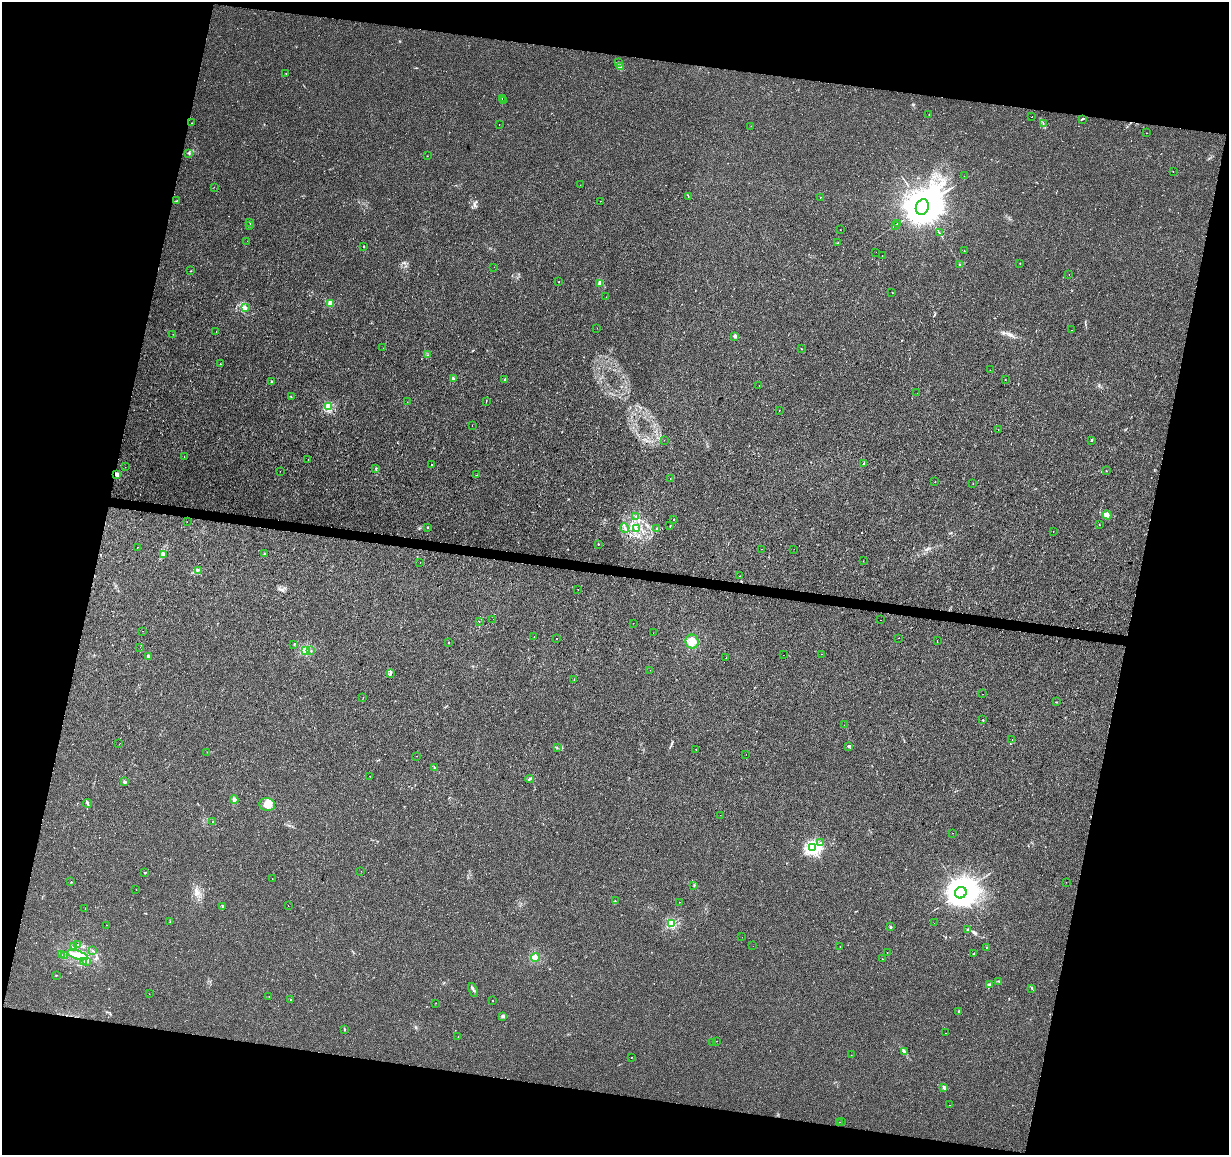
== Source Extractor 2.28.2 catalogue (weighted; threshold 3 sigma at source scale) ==
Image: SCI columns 1-4905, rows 225-4833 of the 4913 x 5118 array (HDU 1 of 3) = the unmasked area's bounding box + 8 px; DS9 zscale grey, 4 x 4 block average (1 PNG px = mean of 4 x 4 image px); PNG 1231 x 1157 px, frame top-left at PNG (2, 2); each listed source drawn as its Kron ellipse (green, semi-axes under 4 px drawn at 4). Shown black and unused: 26% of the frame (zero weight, under 2 of 3 exposures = <1% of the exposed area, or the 3 px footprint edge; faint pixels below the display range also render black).
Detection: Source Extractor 2.28.2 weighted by HDU 2 'WHT'. Background 0.00516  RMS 0.0036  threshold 0.016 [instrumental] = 3 sigma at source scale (4.5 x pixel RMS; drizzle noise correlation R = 1.50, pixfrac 1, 0.0396/0.0396 arcsec/px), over >= 5 px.
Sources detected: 228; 9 cosmic-ray / hot-pixel residue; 1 long thin detection or spike segment (spike, bleed or trail) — neither listed nor drawn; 2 coinciding with a brighter row at this scale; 2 inside a brighter listed object's ellipse — not listed separately; the other 214 listed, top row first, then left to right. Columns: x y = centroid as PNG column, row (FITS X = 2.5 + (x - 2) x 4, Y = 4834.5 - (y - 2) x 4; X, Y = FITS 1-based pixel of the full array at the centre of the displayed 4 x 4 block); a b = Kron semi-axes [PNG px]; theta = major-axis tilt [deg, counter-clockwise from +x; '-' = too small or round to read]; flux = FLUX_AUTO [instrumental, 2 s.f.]
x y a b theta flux
619 62 2 2 - 1.6
621 66 3 2 - 1.7
286 73 2 2 - 0.4
502 98 2 2 - 1.5
504 100 2 2 - 0.44
929 114 2 2 - 0.79
1032 117 2 2 - 5.4
1082 119 2 2 - 0.71
192 123 2 2 - 1.2
1043 123 2 2 - 0.92
499 125 2 2 - 0.57
751 126 2 2 - 0.73
1146 133 2 2 - 0.42
189 153 3 3 - 2.4
427 156 2 2 - 0.53
1173 172 2 2 - 0.38
964 176 2 2 - 0.51
580 185 2 2 - 0.75
214 187 2 2 - 0.46
688 196 3 2 - 0.98
820 197 2 2 - 0.91
176 201 2 2 - 0.89
601 201 2 2 - 0.35
922 207 8 6 68 14000
250 223 2 2 - 0.94
898 223 3 2 - 1.5
895 225 2 2 - 0.94
249 226 3 2 - 1.6
840 230 2 2 - 2.2
939 233 2 2 - 1.2
247 241 2 2 - 0.24
838 243 2 2 - 1
364 246 2 2 - 3.5
964 251 2 2 - 0.48
876 252 2 2 - 0.31
882 256 2 2 - 0.4
1020 263 2 2 - 0.61
959 265 2 2 - 0.98
494 267 2 2 - 0.38
191 271 2 2 - 0.78
1069 275 2 2 - 0.47
559 282 2 2 - 0.58
600 283 4 3 - 9.3
892 292 2 2 - 0.54
606 297 2 2 - 0.51
331 303 2 2 - 65
246 307 3 2 - 3
597 328 2 2 - 0.31
1071 330 2 2 - 1
216 331 2 2 - 3.5
173 334 2 2 - 0.41
735 336 2 2 - 19
383 348 2 2 - 0.44
801 349 2 2 - 0.66
428 355 2 2 - 0.54
220 364 2 2 - 1.7
990 370 2 2 - 0.52
453 379 2 2 - 23
505 379 2 2 - 1.9
1005 379 2 2 - 0.6
272 382 2 2 - 7.7
759 385 2 2 - 0.3
917 393 2 2 - 0.5
291 396 2 2 - 0.94
486 401 2 2 - 0.78
407 402 2 2 - 0.44
329 407 2 2 - 160
779 411 2 2 - 0.54
472 425 2 2 - 0.33
998 430 2 2 - 0.34
664 440 2 2 - 3.1
1091 440 3 2 - 1.6
184 457 2 2 - 0.83
308 460 2 2 - 0.52
864 464 2 2 - 1.1
431 465 2 2 - 1.5
125 467 2 2 - 0.39
376 469 2 2 - 1
1106 470 2 2 - 0.63
280 471 2 2 - 0.43
117 474 2 2 - 27
477 475 2 2 - 1.6
670 478 2 2 - 0.48
935 482 2 2 - 4.9
973 483 2 2 - 0.95
1107 515 5 3 - 7
635 516 2 2 - 1.1
674 519 2 2 - 1.6
187 522 2 2 - 0.34
1099 524 2 2 - 0.68
670 526 3 2 - 1.1
427 527 2 2 - 2
625 528 5 2 - 2.3
636 528 3 2 - 2.7
656 529 2 2 - 0.94
1053 532 2 2 - 0.44
598 544 2 2 - 1.8
137 547 2 2 - 1.7
762 549 2 2 - 1.1
794 549 2 2 - 0.55
163 554 3 3 - 3
265 554 2 2 - 3.6
863 561 2 2 - 0.69
420 562 2 2 - 0.33
199 570 2 2 - 0.91
740 576 2 2 - 1
578 589 2 2 - 0.31
493 619 2 2 - 0.36
880 620 2 2 - 1.6
479 621 2 2 - 0.59
633 623 2 2 - 0.33
143 631 2 2 - 1.7
653 633 2 2 - 1
534 637 2 2 - 0.54
556 638 2 2 - 29
899 638 2 2 - 0.53
937 641 2 2 - 0.67
448 642 2 2 - 0.66
692 642 7 6 - 16
294 644 2 2 - 1.2
140 647 2 2 - 0.48
305 650 2 2 - 150
311 651 2 2 - 1.4
821 654 2 2 - 0.24
783 655 2 2 - 0.39
148 656 4 2 - 3.3
726 658 2 2 - 0.72
650 670 2 2 - 0.3
390 674 2 2 - 1.1
574 679 2 2 - 1.6
982 694 2 2 - 1.5
363 698 2 2 - 2
1056 702 2 2 - 0.65
983 720 2 2 - 0.91
844 725 2 2 - 0.54
1012 740 2 2 - 0.47
119 744 2 2 - 0.77
849 746 3 2 - 2
557 748 2 2 - 0.58
696 749 2 2 - 0.75
207 752 2 2 - 0.47
746 754 2 2 - 0.59
416 756 2 2 - 0.87
435 767 2 2 - 0.97
370 776 2 2 - 0.6
530 779 4 2 - 2.3
124 782 2 2 - 15
234 799 4 2 - 7.2
87 803 4 2 - 2.4
267 804 8 6 -10 19
720 815 2 2 - 0.51
213 822 2 2 - 1.3
952 833 2 2 - 0.83
820 843 2 2 - 0.77
813 848 2 2 - 480
361 871 2 2 - 0.45
144 872 2 2 - 1.7
272 878 2 2 - 0.58
71 882 2 2 - 1.9
1066 882 2 2 - 0.42
694 885 2 2 - 1.1
136 890 2 2 - 0.9
961 893 6 5 - 6400
615 901 2 2 - 0.72
680 902 2 2 - 0.68
223 906 3 2 - 1.4
288 906 2 2 - 0.92
85 909 2 2 - 0.53
170 922 2 2 - 0.53
934 923 2 2 - 1
671 924 2 2 - 180
106 925 2 2 - 0.49
890 927 2 2 - 9.1
968 930 2 2 - 0.97
742 937 2 2 - 0.3
77 945 4 2 - 3
73 946 2 2 - 0.97
753 946 2 2 - 0.24
840 946 2 2 - 0.3
987 947 2 2 - 0.6
93 951 2 2 - 0.75
887 952 2 2 - 1.8
973 954 2 2 - 1.1
61 955 2 2 - 0.99
78 955 11 3 -17 16
64 956 2 2 - 0.69
535 958 4 4 - 9.3
883 959 2 2 - 0.66
84 962 2 2 - 0.64
87 962 2 2 - 0.98
56 975 3 2 - 0.88
999 981 3 2 - 1.9
989 985 3 2 - 2.6
1032 988 2 2 - 1.2
473 990 7 2 -68 4
149 994 2 2 - 0.7
269 996 2 2 - 0.41
291 1000 2 2 - 0.61
493 1001 2 2 - 0.63
436 1003 2 2 - 0.39
959 1011 2 2 - 1.2
503 1017 4 3 - 3.7
344 1029 3 2 - 1.6
946 1033 2 2 - 0.84
458 1037 2 2 - 0.75
717 1041 2 2 - 0.49
713 1043 2 2 - 4
904 1052 3 2 - 1.4
851 1055 2 2 - 0.39
631 1057 2 2 - 1.5
944 1087 3 3 - 5
950 1105 2 2 - 0.72
839 1122 2 2 - 0.57
841 1122 2 2 - 0.49
Overlapping masked pixels (flux is a lower limit): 1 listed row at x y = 117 474
Diffuse or blended objects may show on this block-average render without a row.